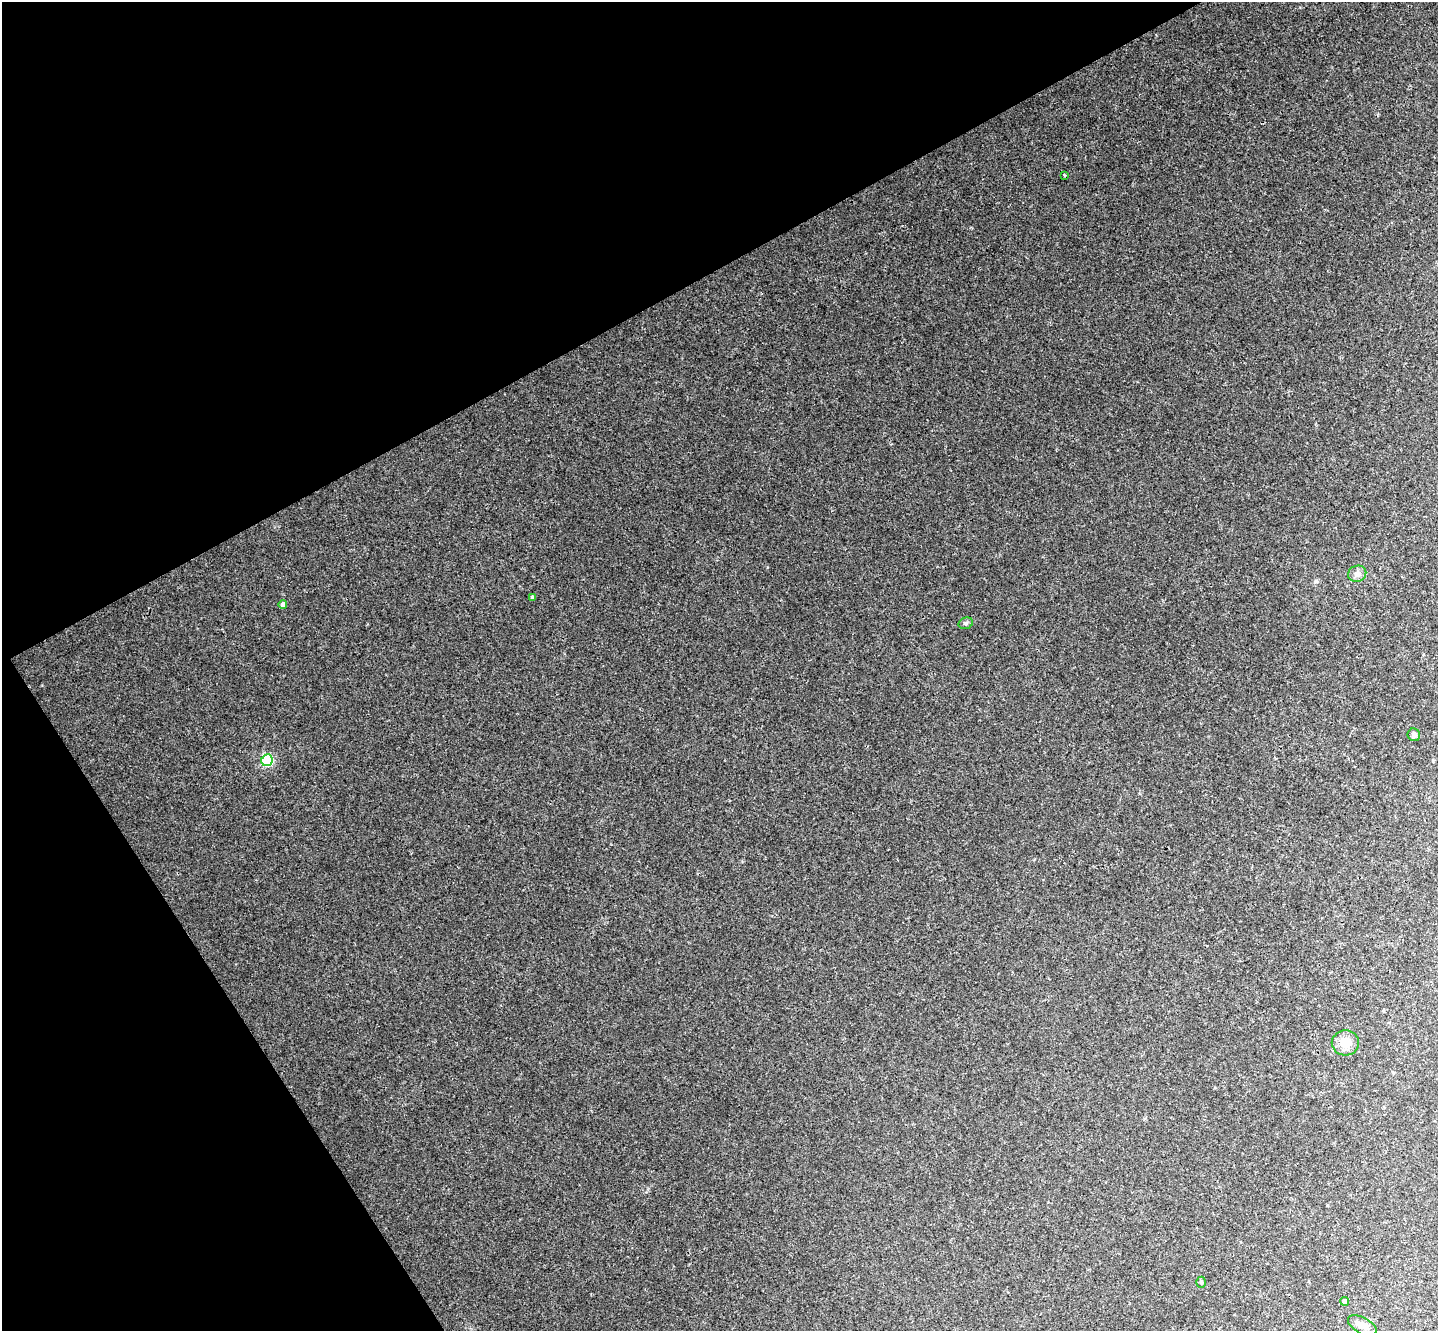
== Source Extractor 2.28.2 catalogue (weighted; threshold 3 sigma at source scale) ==
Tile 5 of 4 x 4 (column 1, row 2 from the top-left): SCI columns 56-1491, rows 2983-4311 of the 5855 x 5828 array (HDU 1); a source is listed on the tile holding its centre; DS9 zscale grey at full resolution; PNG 1440 x 1333 px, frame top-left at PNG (2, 2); each listed source drawn as its Kron ellipse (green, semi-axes under 4 px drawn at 4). Shown black and unused: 29% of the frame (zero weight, under 3 of 4 exposures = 6% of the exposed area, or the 3 px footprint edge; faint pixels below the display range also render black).
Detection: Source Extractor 2.28.2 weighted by HDU 2 'WHT'; one run over the whole footprint, this tile lists its part. Background 0.0089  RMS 0.0037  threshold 0.0165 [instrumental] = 3 sigma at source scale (4.5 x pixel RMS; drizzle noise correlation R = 1.50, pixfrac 1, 0.05/0.05 arcsec/px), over >= 5 px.
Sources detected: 12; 1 inside a brighter listed object's ellipse — not listed separately; the other 11 listed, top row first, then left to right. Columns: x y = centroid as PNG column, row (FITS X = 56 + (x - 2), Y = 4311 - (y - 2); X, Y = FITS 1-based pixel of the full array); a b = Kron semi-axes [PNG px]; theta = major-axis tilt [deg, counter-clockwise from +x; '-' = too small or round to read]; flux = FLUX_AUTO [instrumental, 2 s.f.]
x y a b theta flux
1064 175 3 2 - 0.3
1357 574 9 8 - 1.7
532 597 4 4 - 0.52
283 604 4 4 - 1.9
966 623 7 5 16 0.84
1414 735 6 6 - 1.1
267 760 6 5 - 38
1345 1043 13 12 - 4.6
1201 1282 5 4 - 0.51
1345 1301 4 4 - 1.9
1362 1325 16 8 -29 3.4
Unlisted compact peaks at least as high as the median listed source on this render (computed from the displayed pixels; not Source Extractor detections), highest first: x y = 42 685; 1316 581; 971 227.